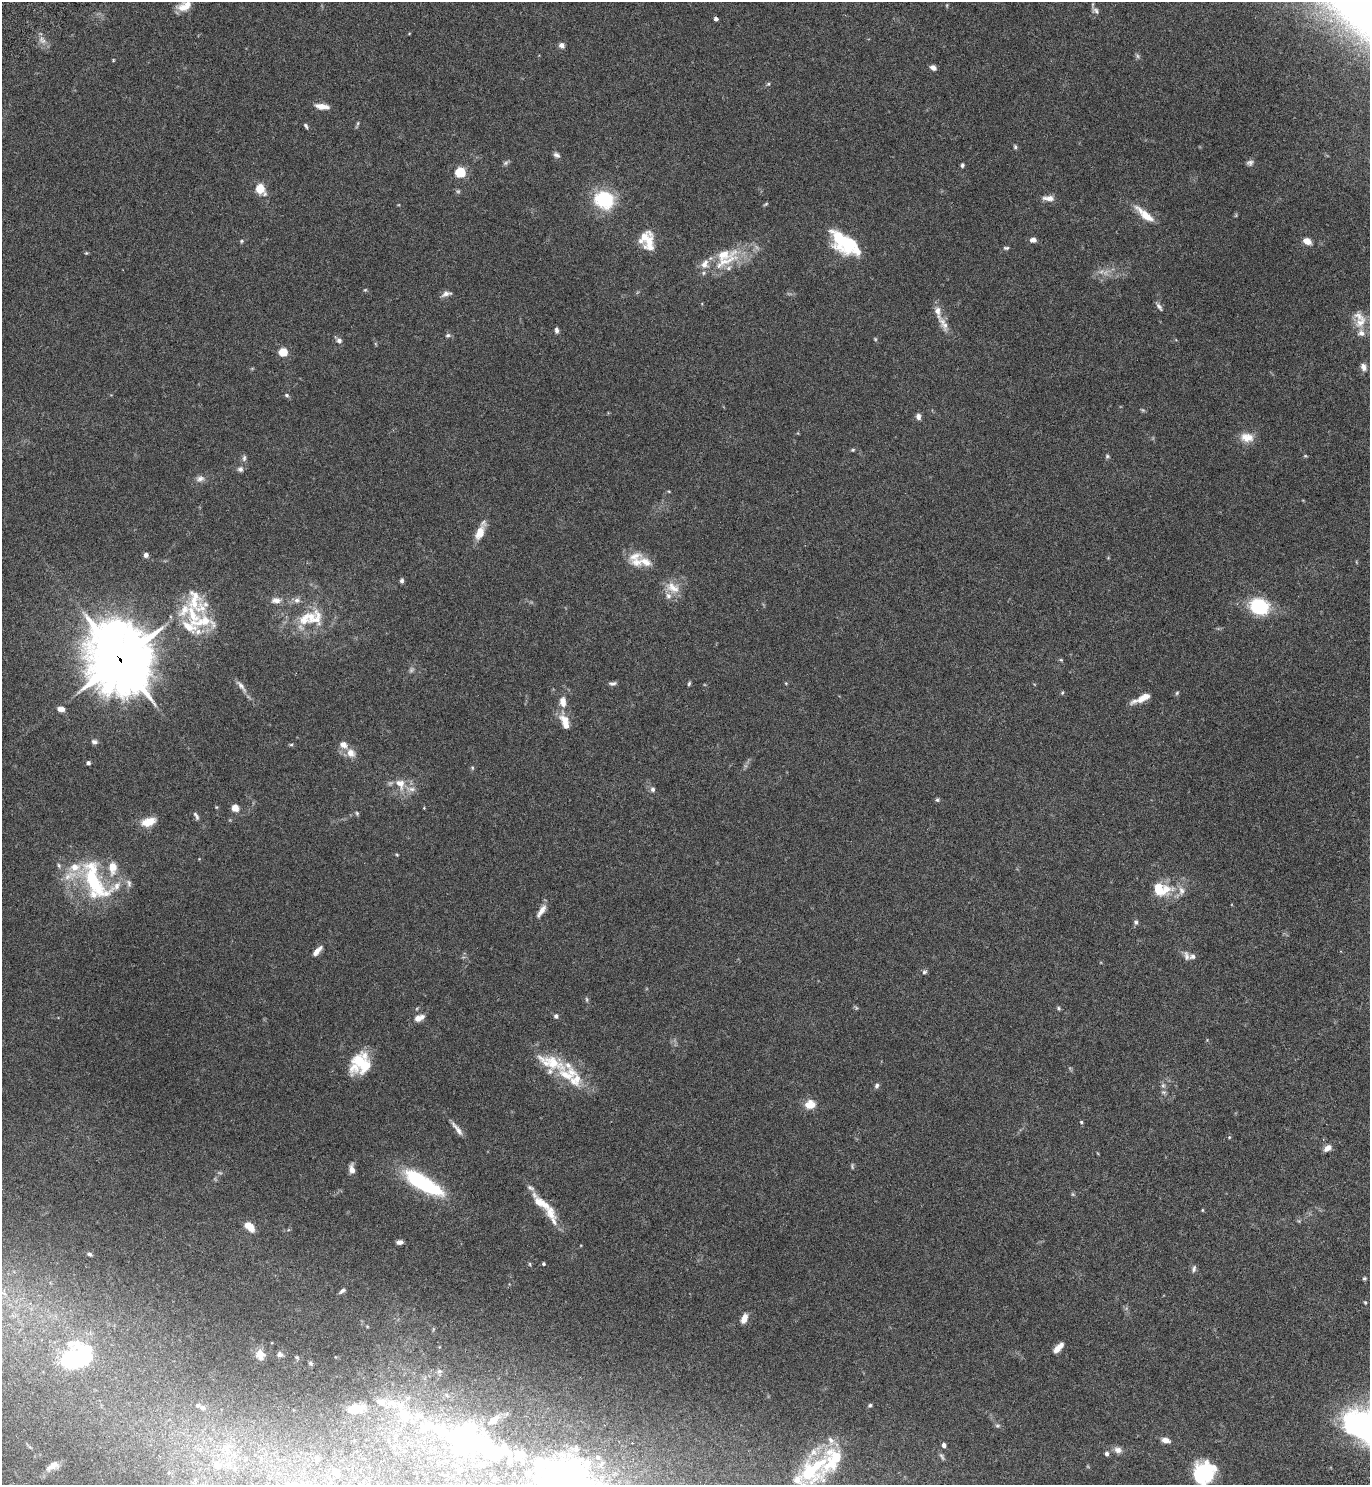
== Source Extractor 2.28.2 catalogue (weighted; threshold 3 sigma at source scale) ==
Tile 6 of 4 x 4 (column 2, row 2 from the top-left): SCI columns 1569-2936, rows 3019-4501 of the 6072 x 6081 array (HDU 1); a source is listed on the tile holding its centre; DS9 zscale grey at full resolution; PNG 1372 x 1487 px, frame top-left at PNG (2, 2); no overlay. Shown black and unused: <1% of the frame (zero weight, under 4 of 7 exposures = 5% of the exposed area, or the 3 px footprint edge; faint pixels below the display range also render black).
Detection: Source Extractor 2.28.2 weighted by HDU 2 'WHT'; one run over the whole footprint, this tile lists its part. Background 0.0259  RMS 0.0024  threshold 0.00985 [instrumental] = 3 sigma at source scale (4.09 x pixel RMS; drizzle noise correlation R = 1.36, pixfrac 0.8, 0.05/0.05 arcsec/px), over >= 5 px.
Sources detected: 221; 9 too faint to see at this stretch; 6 inside a brighter object's white glare — not listed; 44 inside a brighter listed object's ellipse — not listed separately; the other 162 listed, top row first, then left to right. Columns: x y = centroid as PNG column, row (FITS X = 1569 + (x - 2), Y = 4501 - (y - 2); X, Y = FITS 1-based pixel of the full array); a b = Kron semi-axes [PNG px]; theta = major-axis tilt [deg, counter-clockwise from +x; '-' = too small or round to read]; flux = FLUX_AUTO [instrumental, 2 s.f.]
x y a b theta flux
184 6 16 9 23 2.6
1096 11 9 6 -33 0.64
716 19 4 4 - 0.92
43 41 8 6 44 0.83
562 45 7 6 - 0.99
1137 56 7 4 -88 0.4
113 60 3 3 - 0.21
933 68 7 5 -27 0.88
768 84 5 4 - 0.32
322 106 15 6 -8 2.1
358 123 6 4 71 0.32
306 126 7 4 -59 0.43
1015 147 6 4 -74 0.36
557 155 9 6 -31 0.7
506 163 8 5 27 0.5
962 165 4 4 - 0.49
460 172 5 5 - 17
260 189 9 7 -58 4.6
1048 198 15 6 -2 1.5
604 200 16 14 -21 17
766 204 7 4 36 0.29
1145 215 25 7 -40 4.1
1033 240 7 5 1 1
241 241 5 5 - 0.3
1307 241 8 6 -28 2.3
649 242 24 13 81 4
845 242 32 19 -38 14
1006 248 7 4 0 0.4
86 253 4 4 - 0.23
725 261 52 11 24 8.1
365 290 5 4 - 0.25
446 294 14 6 13 1
1159 306 12 5 -54 0.69
1360 322 20 12 46 3.4
943 323 25 9 -63 2.4
556 330 6 4 -81 0.68
448 335 7 6 - 0.49
875 339 5 4 - 0.25
339 340 7 6 - 0.82
283 352 5 5 - 9
1363 367 9 7 -64 1.1
286 395 6 5 - 0.4
918 416 7 5 -82 1
1247 437 18 12 -5 2.8
853 450 6 4 20 0.29
1107 456 5 5 - 0.35
1305 456 5 4 - 0.24
244 458 9 5 76 0.58
240 469 8 7 - 0.67
200 479 12 8 13 1.1
480 532 17 9 68 3.3
146 555 4 4 - 0.94
636 562 19 13 -11 3.1
402 581 5 5 - 0.53
672 588 21 13 -25 3.3
276 600 13 8 -2 1.4
195 601 44 23 -57 8.9
1259 606 14 12 -19 17
312 618 31 25 7 9.1
120 659 27 24 -67 970
612 683 10 5 3 0.61
689 683 6 4 63 0.32
786 683 5 3 - 0.2
241 686 21 6 -52 1.4
1062 693 5 4 - 0.26
1177 693 6 4 47 0.31
1142 698 23 6 24 2.7
563 702 13 8 -86 2.2
61 709 8 5 -7 1.3
565 722 20 9 -70 3.2
94 742 8 6 -18 0.67
291 744 6 4 1 0.29
351 753 13 11 -48 2
88 763 4 4 - 0.69
472 768 6 5 - 0.31
400 784 16 12 -61 3.1
653 789 7 6 - 0.61
937 800 5 4 - 0.33
216 807 4 4 - 0.22
235 808 5 4 - 4.8
357 813 6 4 -69 0.31
196 816 12 5 -62 0.63
148 822 18 9 17 3.3
397 855 5 3 - 0.21
59 865 7 5 -70 0.43
95 882 59 25 -65 20
129 883 12 6 -73 0.85
1161 889 28 17 -5 6.9
541 911 20 6 56 1.7
1136 922 7 6 - 0.49
317 951 12 5 48 1.6
1186 956 14 6 -78 0.95
924 972 6 5 - 0.46
587 999 7 3 -81 0.34
1058 1008 6 4 -29 0.34
556 1016 5 5 - 0.6
419 1018 10 6 24 2
551 1062 44 20 -24 9.1
361 1063 26 21 -70 8.1
1163 1085 7 6 - 0.55
877 1086 7 5 71 0.56
1164 1092 7 5 -19 0.48
810 1104 13 11 11 2.8
1081 1122 4 4 - 0.3
457 1129 24 5 -52 1.5
1229 1137 5 4 - 0.23
1327 1148 9 6 36 1.4
852 1166 7 4 -84 0.32
352 1169 11 6 -84 1.3
421 1182 41 12 -31 25
540 1203 29 11 -39 4.3
1203 1210 5 3 - 0.21
249 1227 12 7 -44 2.9
399 1242 7 4 5 0.88
90 1254 6 5 - 0.4
530 1264 6 4 -88 0.27
543 1264 4 4 - 0.35
1194 1269 10 5 73 0.61
1364 1278 5 4 - 0.31
342 1291 9 4 36 0.54
1365 1302 5 4 - 0.24
744 1318 9 5 67 2.3
367 1326 5 3 - 0.2
1058 1348 12 5 48 2.3
280 1354 7 6 - 0.64
260 1355 13 11 -71 2
75 1358 42 18 29 14
311 1363 6 5 - 0.34
439 1371 7 5 19 0.49
381 1402 14 11 -9 2.5
870 1405 5 4 - 0.37
202 1407 6 5 - 0.72
356 1409 24 12 8 4.1
405 1416 22 13 -40 6.7
493 1420 15 8 38 2.1
998 1426 7 5 0 0.43
438 1431 23 20 83 7
460 1440 22 20 -26 42
1165 1440 9 6 -15 1.5
944 1445 5 4 - 0.71
505 1446 8 7 - 0.76
226 1447 16 10 24 3
1118 1450 11 8 -18 1.2
1106 1453 5 5 - 0.62
234 1455 9 7 -26 1.6
519 1455 12 9 39 2.2
598 1457 8 7 - 0.94
261 1459 10 7 -88 1.4
317 1459 9 6 72 0.82
833 1459 51 20 53 13
509 1462 5 4 - 0.68
217 1464 14 12 -69 3.4
482 1465 7 5 -16 0.52
52 1466 16 8 29 1.7
234 1468 10 8 -82 1.4
459 1470 5 5 - 0.74
1205 1471 24 16 80 14
169 1472 7 5 -71 0.48
337 1472 13 8 -36 1.4
528 1473 6 5 - 0.79
797 1479 19 14 -46 3
563 1481 35 28 -43 210
Overlapping masked pixels (flux is a lower limit): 1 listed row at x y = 120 659
Isophote crosses this tile's border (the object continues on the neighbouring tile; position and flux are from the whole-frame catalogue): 4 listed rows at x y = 184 6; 1205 1471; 797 1479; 563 1481